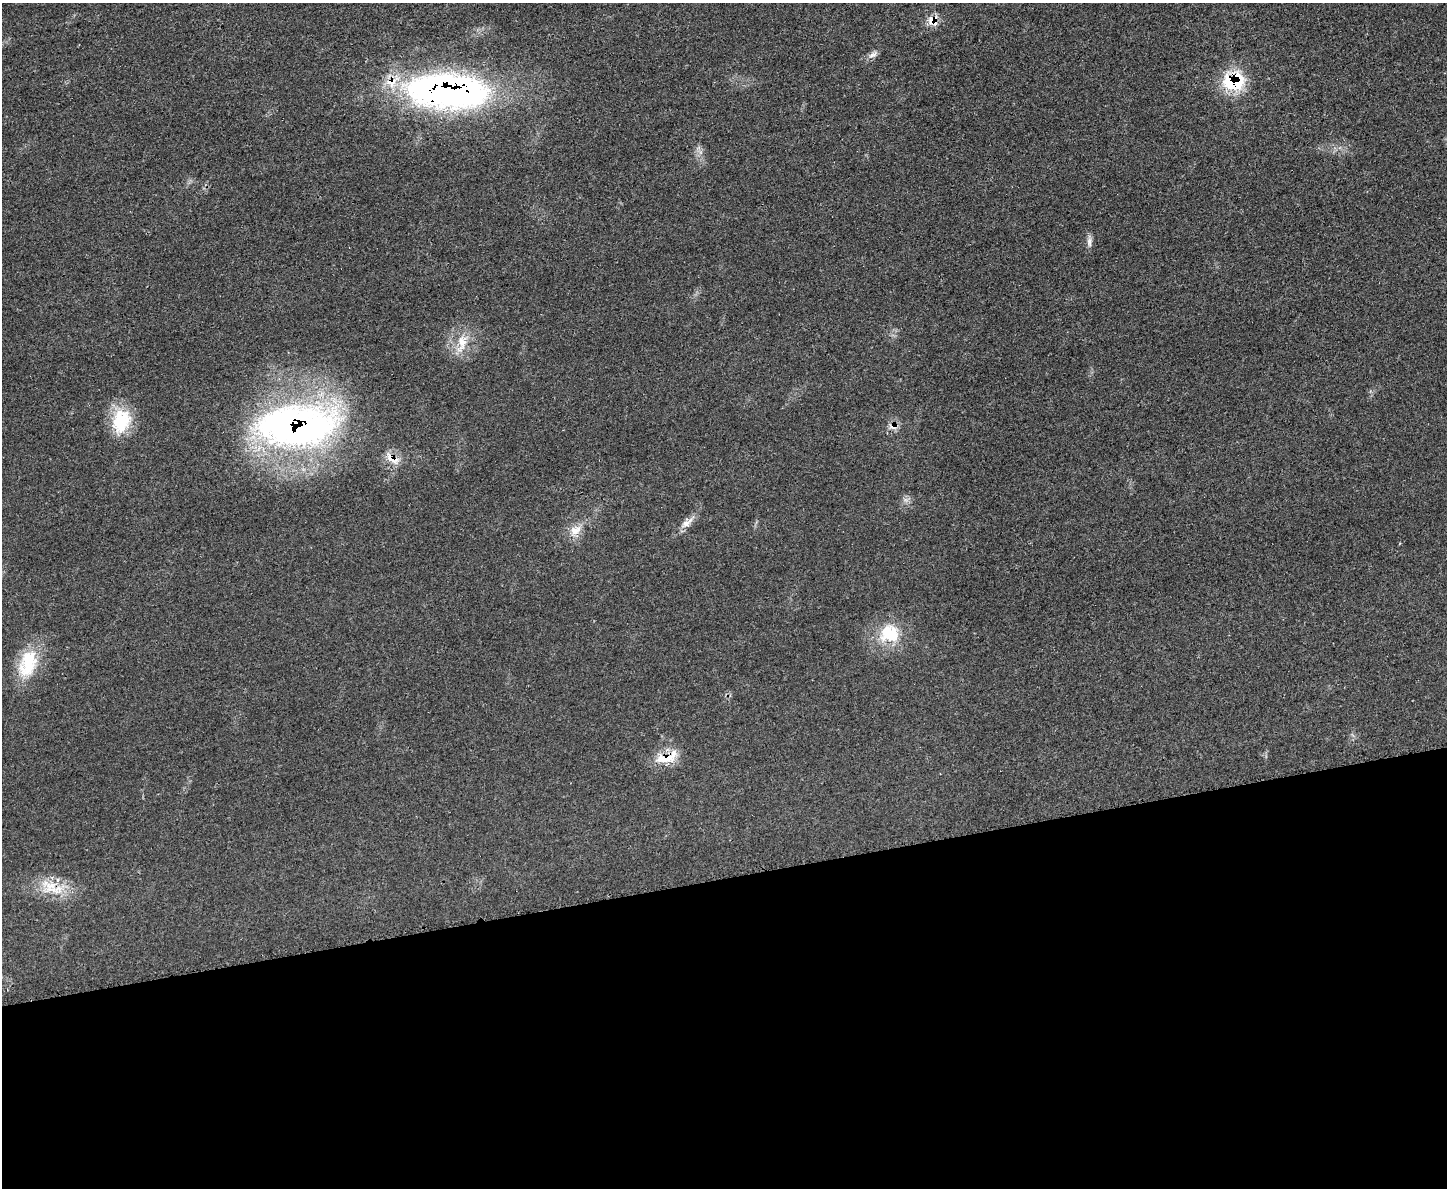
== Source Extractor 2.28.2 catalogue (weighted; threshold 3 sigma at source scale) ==
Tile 11 of 3 x 4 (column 2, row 4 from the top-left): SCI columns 1603-3047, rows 17-1202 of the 4748 x 4760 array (HDU 1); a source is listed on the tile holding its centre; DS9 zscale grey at full resolution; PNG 1449 x 1190 px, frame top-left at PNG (2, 3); no overlay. Shown black and unused: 26% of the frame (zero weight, under 3 of 4 exposures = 2% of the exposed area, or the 3 px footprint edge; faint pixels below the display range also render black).
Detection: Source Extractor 2.28.2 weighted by HDU 2 'WHT'; one run over the whole footprint, this tile lists its part. Background 0.0464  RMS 0.0051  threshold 0.0228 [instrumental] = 3 sigma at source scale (4.5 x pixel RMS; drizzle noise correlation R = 1.50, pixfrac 1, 0.05/0.05 arcsec/px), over >= 5 px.
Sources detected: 17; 1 inside a brighter object's white glare — not listed; the other 16 listed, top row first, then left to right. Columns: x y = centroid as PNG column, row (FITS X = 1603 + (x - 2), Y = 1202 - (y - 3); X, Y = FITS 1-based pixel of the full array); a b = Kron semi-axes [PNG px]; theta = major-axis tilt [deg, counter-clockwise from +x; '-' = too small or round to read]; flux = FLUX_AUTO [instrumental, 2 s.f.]
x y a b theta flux
933 20 12 10 -31 6.2
873 55 14 5 24 2.3
1234 82 14 12 5 49
448 91 83 32 -3 240
1089 242 15 6 -86 2.3
462 342 18 12 -72 8.9
121 421 32 23 73 22
296 426 99 47 2 230
893 426 16 6 2 3
390 458 20 8 -61 5.4
686 523 21 8 34 4.5
575 530 18 12 27 6.4
889 633 29 26 11 21
28 667 32 25 39 20
667 758 35 13 18 11
51 888 42 17 -19 17
Overlapping masked pixels (flux is a lower limit): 8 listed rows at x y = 933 20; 1234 82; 448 91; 296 426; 893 426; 390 458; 667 758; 51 888